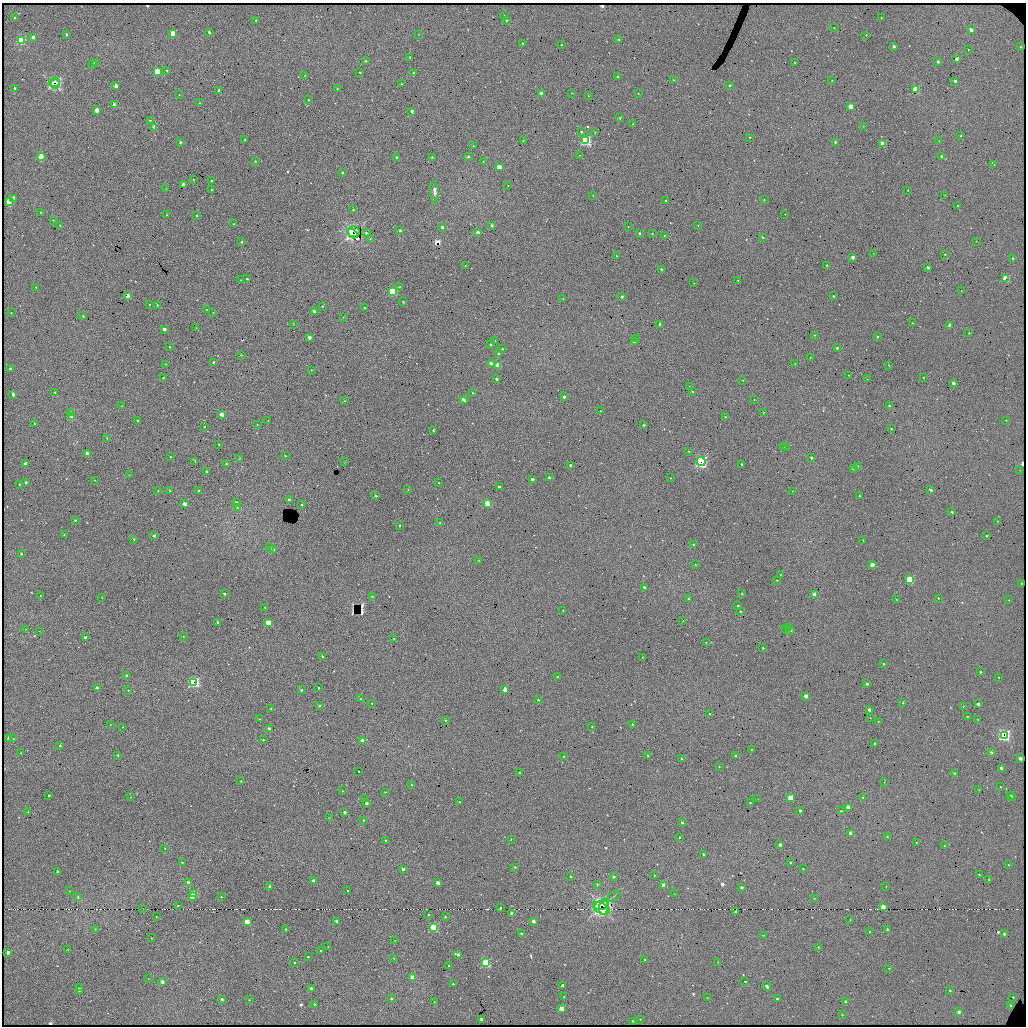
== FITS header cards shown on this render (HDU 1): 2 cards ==
NAXIS1  =                 2048 / length of data axis 1
NAXIS2  =                 2048 / length of data axis 2

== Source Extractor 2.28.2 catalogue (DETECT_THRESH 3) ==
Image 2048 x 2048 px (HDU 1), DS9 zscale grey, zoomed out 1/2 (1 PNG px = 2 x 2 image px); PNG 1028 x 1028 px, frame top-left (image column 1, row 2047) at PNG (2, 3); each listed source drawn as its Kron ellipse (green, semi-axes under 4 px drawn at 4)
Background 7000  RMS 8.9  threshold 26.7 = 3 sigma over >= 5 px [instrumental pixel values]
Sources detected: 776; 52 cannot appear on this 1/2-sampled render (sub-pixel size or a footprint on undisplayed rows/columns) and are neither listed nor drawn; of the other 724, the 500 brightest by FLUX_AUTO listed and drawn (224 fainter detections omitted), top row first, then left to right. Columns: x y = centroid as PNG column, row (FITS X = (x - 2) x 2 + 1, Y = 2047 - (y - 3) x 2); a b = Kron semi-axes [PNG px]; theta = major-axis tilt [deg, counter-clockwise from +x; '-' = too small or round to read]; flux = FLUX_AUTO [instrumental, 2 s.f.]
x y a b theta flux
504 15 3 2 - 1100
14 18 3 2 - 1400
881 18 2 1 - 800
256 20 3 2 - 1600
506 20 2 2 - 3400
834 28 2 1 - 860
971 30 2 2 - 16000
209 32 2 2 - 4900
173 33 3 3 - 7500
66 34 3 3 - 2800
418 35 2 2 - 810
866 35 2 2 - 960
33 37 3 3 - 6700
21 40 3 3 - 140000
619 40 2 2 - 6500
522 43 2 2 - 1600
561 45 2 2 - 1700
894 46 2 2 - 8300
1021 47 2 2 - 2100
968 50 2 2 - 960
410 57 2 2 - 1300
957 59 2 2 - 12000
366 61 4 4 - 1700
795 62 2 2 - 2000
938 62 2 2 - 5000
95 63 3 2 - 3700
93 64 3 2 - 2300
167 71 3 2 - 1400
157 72 3 3 - 63000
360 72 2 2 - 2100
413 73 2 2 - 1400
305 76 3 2 - 1300
617 76 2 2 - 2100
674 80 2 2 - 1100
832 80 2 2 - 840
955 81 2 2 - 4900
54 82 5 4 - 250000
55 84 5 2 - 170000
401 84 2 2 - 2000
730 85 2 2 - 2500
116 86 3 2 - 10000
15 88 3 3 - 3500
337 89 3 2 - 1600
219 90 3 2 - 5400
915 90 3 3 - 70000
572 93 3 2 - 1300
638 93 2 2 - 1300
541 94 3 2 - 15000
179 95 2 2 - 860
588 95 3 2 - 1200
308 99 3 2 - 990
199 103 3 2 - 1100
114 105 3 3 - 13000
851 107 3 2 - 18000
97 110 3 3 - 17000
412 111 2 2 - 5800
620 118 2 2 - 2500
150 120 2 1 - 5700
633 124 2 2 - 1400
863 126 3 2 - 930
154 127 4 2 - 5000
581 132 3 3 - 4400
595 132 2 2 - 1400
961 136 3 2 - 1500
750 137 2 2 - 1300
245 140 2 2 - 1800
523 140 2 2 - 1100
586 140 4 3 - 240000
939 141 2 2 - 1000
180 142 3 2 - 3600
835 142 2 2 - 2100
883 144 3 3 - 74000
473 146 2 2 - 1400
579 155 2 2 - 850
41 157 4 3 - 37000
397 157 2 2 - 3300
432 157 2 2 - 1500
468 157 2 2 - 2400
942 157 2 2 - 13000
255 161 3 2 - 1400
483 161 2 1 - 920
994 165 2 2 - 940
499 167 3 2 - 35000
342 173 2 2 - 4300
193 179 2 2 - 1100
212 181 2 2 - 3700
183 184 3 2 - 13000
508 186 2 2 - 1500
166 189 2 2 - 870
211 189 2 2 - 1700
908 190 2 2 - 1100
435 192 11 4 -89 8300
945 195 2 2 - 1000
593 196 2 2 - 870
14 198 4 3 - 11000
764 200 2 2 - 1300
666 201 2 2 - 2700
9 202 4 3 - 51000
958 206 2 2 - 1700
353 210 3 2 - 2200
41 212 3 2 - 1300
785 214 2 1 - 820
167 215 2 2 - 1600
197 215 2 2 - 1200
53 220 2 2 - 830
233 224 2 1 - 910
492 225 2 2 - 5600
698 225 2 2 - 1100
60 226 3 2 - 1500
628 226 2 2 - 910
442 227 2 2 - 4200
400 230 2 2 - 3400
353 232 6 5 - 290000
478 232 2 2 - 9600
366 233 3 3 - 3200
639 233 2 2 - 3300
652 233 2 2 - 1100
353 234 5 3 - 180000
665 236 2 2 - 1400
763 237 3 2 - 1400
370 238 2 2 - 890
976 241 2 1 - 880
241 242 2 2 - 2800
873 253 2 2 - 1100
945 254 2 2 - 1700
617 256 2 2 - 1200
853 257 2 2 - 14000
1013 258 2 2 - 3600
827 265 2 2 - 2000
465 266 2 1 - 990
928 267 2 2 - 6900
662 270 2 2 - 3200
1006 278 3 3 - 28000
247 279 2 2 - 2200
241 280 2 1 - 820
738 280 2 2 - 1100
694 283 2 1 - 940
36 287 2 2 - 900
400 287 3 3 - 1600
392 291 3 3 - 160000
961 291 2 2 - 850
128 296 3 2 - 5000
833 296 2 2 - 2700
622 297 2 2 - 4500
563 298 2 1 - 1100
403 302 3 2 - 1200
149 304 2 2 - 1100
157 305 2 2 - 1600
322 306 2 2 - 1400
365 308 2 2 - 1400
207 309 2 2 - 880
314 312 3 3 - 5200
11 313 2 2 - 1000
213 313 2 2 - 950
83 316 2 2 - 1800
343 317 2 2 - 1300
913 323 2 1 - 990
293 324 2 2 - 1100
660 324 2 2 - 4500
950 325 2 2 - 11000
196 328 2 2 - 880
164 329 2 2 - 10000
969 333 2 2 - 1200
814 335 2 2 - 870
309 337 2 2 - 11000
877 337 2 2 - 2100
637 339 3 3 - 1100
495 340 3 2 - 1000
634 342 2 2 - 15000
490 344 2 2 - 2600
169 347 3 2 - 2000
837 348 2 2 - 4600
502 349 2 2 - 2300
499 354 2 2 - 3800
241 355 2 2 - 900
810 358 2 2 - 960
214 362 2 2 - 8200
795 363 2 2 - 1400
165 364 3 2 - 1500
491 364 3 2 - 29000
498 365 3 2 - 39000
889 365 3 2 - 820
10 369 2 2 - 3100
311 370 2 2 - 840
849 375 2 2 - 830
163 378 2 2 - 1600
923 378 2 2 - 1100
496 379 2 2 - 5500
867 379 2 2 - 830
743 380 2 2 - 1100
953 383 2 2 - 9100
689 386 3 2 - 1100
55 392 3 3 - 2600
693 392 2 2 - 1500
473 393 2 2 - 1800
13 394 3 2 - 5800
564 397 2 2 - 6800
464 400 4 2 - 9900
754 400 2 2 - 970
345 401 2 2 - 860
122 406 2 2 - 1400
890 406 2 2 - 3400
601 411 2 2 - 1800
71 412 4 3 - 1900
763 412 2 2 - 930
222 414 3 2 - 23000
72 417 3 3 - 21000
726 417 2 2 - 2600
138 420 2 2 - 1500
1006 420 2 2 - 890
268 421 2 2 - 950
34 423 2 2 - 1700
257 425 2 2 - 1200
643 425 2 2 - 2500
204 427 2 2 - 1200
891 429 2 2 - 1500
434 430 3 3 - 1800
107 438 3 2 - 1300
219 444 2 2 - 1700
783 447 3 2 - 970
786 448 3 2 - 810
689 451 2 2 - 1600
87 453 3 2 - 8000
285 456 2 2 - 1500
170 457 2 1 - 940
239 458 3 2 - 2000
811 458 3 2 - 5000
195 461 3 3 - 1900
345 462 3 2 - 810
701 462 4 4 - 280000
25 464 3 2 - 8400
226 464 2 2 - 6000
742 464 2 2 - 3900
570 465 2 2 - 4400
857 467 2 2 - 7800
854 468 2 2 - 8400
1020 470 3 2 - 1000
206 471 2 2 - 3600
129 475 2 2 - 1000
549 477 2 2 - 5300
671 478 2 2 - 1000
532 479 2 2 - 5600
95 480 2 2 - 960
26 482 2 2 - 3300
439 483 2 2 - 880
19 484 2 2 - 1500
499 487 2 2 - 4800
169 490 3 2 - 1800
408 490 2 2 - 1100
931 490 3 2 - 5500
158 491 2 2 - 1000
198 491 2 2 - 1600
792 491 2 2 - 810
376 496 2 2 - 3700
860 496 2 2 - 2500
289 500 2 2 - 5900
236 503 2 2 - 3700
185 504 3 3 - 19000
488 504 3 3 - 75000
302 505 2 2 - 2800
237 507 3 2 - 1500
952 512 2 2 - 2600
75 520 2 2 - 2100
997 521 2 2 - 1200
440 523 2 2 - 1100
400 525 2 2 - 1600
64 535 2 2 - 840
154 536 2 2 - 4200
986 536 2 2 - 1900
134 539 2 2 - 1900
863 540 3 2 - 1400
693 544 2 2 - 1800
270 547 3 2 - 4300
273 550 3 2 - 27000
21 554 3 3 - 2400
479 560 2 2 - 810
695 565 2 2 - 950
872 565 3 2 - 22000
780 574 2 2 - 1100
910 579 3 3 - 120000
777 580 2 2 - 1100
1021 583 2 2 - 1600
644 587 2 2 - 3800
224 594 2 2 - 4000
742 594 2 2 - 1700
814 594 3 2 - 16000
41 595 2 2 - 1100
102 597 2 2 - 960
372 597 2 2 - 1100
938 598 2 2 - 920
689 599 3 3 - 1800
897 600 3 2 - 900
1009 600 3 2 - 1000
738 606 2 2 - 3000
265 607 2 2 - 1500
563 610 2 2 - 1400
740 611 2 2 - 2300
683 621 2 2 - 880
218 622 2 2 - 3700
268 622 3 3 - 40000
788 627 3 2 - 2500
786 628 2 2 - 890
25 629 3 2 - 840
791 630 3 2 - 1800
39 631 3 2 - 990
183 637 2 2 - 890
85 638 2 2 - 8700
394 638 2 2 - 1300
706 643 2 2 - 1100
763 648 2 2 - 1700
322 657 2 2 - 4200
643 657 2 2 - 1100
884 664 2 2 - 2100
980 672 3 3 - 3000
126 675 3 2 - 3100
557 677 2 2 - 1300
999 677 2 2 - 1200
194 682 4 3 - 250000
867 684 2 2 - 5100
97 688 2 2 - 12000
318 688 2 2 - 1500
128 690 2 2 - 1600
301 690 2 2 - 2900
505 690 3 2 - 17000
806 696 3 2 - 16000
361 699 2 2 - 1200
538 700 2 2 - 1700
372 703 2 2 - 890
903 703 3 2 - 1400
978 704 2 2 - 7000
319 706 2 2 - 3700
963 706 2 2 - 830
271 709 2 2 - 1500
869 710 3 2 - 4800
710 714 2 2 - 1400
967 716 3 2 - 1300
870 718 3 2 - 870
260 719 2 2 - 840
445 720 3 2 - 1900
978 720 2 2 - 1600
878 721 3 2 - 1300
110 724 2 2 - 1000
632 724 2 2 - 1400
592 726 2 2 - 1400
122 727 3 2 - 1100
269 729 2 2 - 7500
1004 735 4 4 - 340000
8 739 2 2 - 5000
14 739 2 2 - 930
263 740 2 2 - 2100
363 741 3 2 - 19000
875 743 3 2 - 2900
60 746 2 2 - 1700
752 750 2 2 - 1900
991 752 2 2 - 2200
20 753 2 2 - 960
118 755 3 2 - 1700
648 755 2 2 - 1700
564 756 2 2 - 1300
736 756 2 2 - 2600
1020 758 3 2 - 7900
682 759 2 2 - 5600
719 767 2 2 - 1100
1002 768 3 2 - 11000
359 771 2 2 - 1300
519 772 2 2 - 1800
955 773 3 2 - 2400
241 781 2 2 - 1400
884 782 3 2 - 850
412 785 3 2 - 1700
1000 787 3 2 - 1200
979 790 4 2 - 1200
343 791 2 2 - 890
385 792 3 2 - 1200
49 795 2 2 - 3700
1011 795 3 3 - 2000
131 797 2 2 - 860
863 797 3 2 - 1400
1013 797 3 2 - 1100
790 798 3 3 - 41000
364 799 2 2 - 960
758 799 2 2 - 830
459 802 2 2 - 1200
367 803 2 2 - 7100
750 803 2 2 - 1600
848 807 3 2 - 14000
800 811 2 2 - 5500
841 811 4 2 - 1700
28 812 2 2 - 960
345 812 2 2 - 6000
329 818 2 2 - 910
363 820 2 2 - 1900
682 822 2 2 - 3800
851 833 3 3 - 21000
679 837 2 2 - 1700
887 837 3 2 - 2100
511 839 3 2 - 1100
386 841 2 2 - 2300
917 842 3 2 - 1200
780 845 3 2 - 9600
944 846 2 2 - 1100
164 848 2 2 - 1000
703 854 3 2 - 2900
182 862 2 2 - 1400
791 863 3 2 - 2900
1009 865 2 2 - 1500
515 867 2 2 - 2200
403 869 2 2 - 6700
803 869 2 2 - 1400
58 871 2 2 - 3800
654 875 2 2 - 1100
979 875 3 2 - 1900
570 876 2 2 - 1500
614 877 3 3 - 3900
989 879 3 2 - 1800
314 881 3 2 - 17000
188 882 2 2 - 5100
437 883 3 2 - 12000
597 884 3 2 - 2000
664 885 3 2 - 25000
886 886 3 2 - 800
270 887 2 2 - 11000
742 887 2 2 - 4900
347 890 2 2 - 1800
69 891 2 1 - 830
194 893 3 3 - 82000
674 894 3 2 - 910
614 896 7 2 33 2500
78 897 3 3 - 1600
192 897 3 2 - 10000
222 897 2 2 - 1200
814 898 3 2 - 810
602 905 7 4 10 100000
178 906 2 2 - 1500
604 907 8 4 85 130000
883 907 3 3 - 26000
500 908 3 2 - 1700
601 908 9 5 -25 160000
143 909 2 2 - 990
735 911 2 2 - 2000
512 914 3 2 - 19000
428 915 3 2 - 1200
156 917 2 1 - 950
445 917 2 2 - 1800
850 920 3 2 - 890
336 921 2 2 - 7700
533 921 3 2 - 9900
247 922 3 3 - 44000
434 928 3 3 - 150000
95 929 3 3 - 1100
286 929 2 2 - 3000
887 929 3 2 - 3400
869 932 3 2 - 860
521 934 2 2 - 4800
1004 934 3 2 - 3400
763 935 3 2 - 890
151 938 2 1 - 1000
395 941 3 2 - 1200
328 946 2 1 - 870
818 947 3 2 - 930
68 949 2 2 - 940
321 951 2 2 - 2400
8 952 2 2 - 11000
458 954 3 2 - 5300
308 957 2 2 - 3100
394 958 2 2 - 1100
645 960 3 2 - 1200
295 962 2 2 - 2800
718 962 3 3 - 1300
486 963 3 3 - 140000
449 966 2 2 - 1800
889 968 2 2 - 1300
413 977 3 3 - 34000
148 979 3 2 - 1000
745 981 2 2 - 1800
162 982 3 2 - 10000
453 984 3 2 - 2100
563 986 3 3 - 5400
767 986 4 3 - 6000
79 988 3 3 - 4400
311 989 3 2 - 14000
79 990 3 3 - 3800
950 990 3 3 - 1400
564 997 2 2 - 2000
1013 997 2 2 - 1400
391 998 3 2 - 3300
708 998 2 2 - 1200
222 999 2 2 - 5200
777 999 3 3 - 3200
249 1000 2 2 - 1600
434 1002 2 2 - 930
846 1002 3 3 - 8200
315 1004 2 2 - 2400
1011 1005 3 2 - 3800
562 1008 3 3 - 32000
959 1012 3 2 - 7000
842 1014 3 2 - 840
482 1019 3 2 - 11000
640 1019 2 2 - 940
633 1021 2 2 - 2400
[224 fainter detections neither listed nor drawn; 52 sub-pixel or undisplayed-footprint detections neither listed nor drawn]

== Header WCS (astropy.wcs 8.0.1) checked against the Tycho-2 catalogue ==
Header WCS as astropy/WCSLIB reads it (CRVAL/CRPIX/CD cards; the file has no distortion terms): RA---TAN/DEC--TAN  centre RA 19:38:48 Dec +35:11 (294.70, +35.19 deg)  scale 0.304 arcsec/px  FOV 10.4' x 10.4'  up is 0 deg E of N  parity normal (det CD < 0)
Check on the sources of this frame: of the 60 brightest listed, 8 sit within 2.0 arcsec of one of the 10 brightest Tycho-2 stars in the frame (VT <= 12.26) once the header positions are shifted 4.48 arcsec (4.02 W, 1.97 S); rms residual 1.28 arcsec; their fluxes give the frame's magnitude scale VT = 23.40 - 2.5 log10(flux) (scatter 1.02 mag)
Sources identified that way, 6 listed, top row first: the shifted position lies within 2.0 arcsec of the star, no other Tycho-2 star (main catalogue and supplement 1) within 4.0 arcsec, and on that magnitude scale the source's flux lands within +1.5 / -3 mag of the star's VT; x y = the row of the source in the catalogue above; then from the Tycho-2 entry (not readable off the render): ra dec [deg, ICRS J2000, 3 dp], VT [Tycho-2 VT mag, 2 dp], TYC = Tycho-2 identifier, HIP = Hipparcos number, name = IAU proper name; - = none
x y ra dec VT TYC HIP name
21 40 294.801 +35.269 10.45 2664-941-1 - -
157 72 294.773 +35.264 11.66 2664-933-1 - -
1006 278 294.597 +35.229 11.20 2663-608-1 - -
910 579 294.618 +35.178 10.56 2663-404-1 - -
268 622 294.750 +35.171 11.98 2664-583-1 - -
194 682 294.766 +35.161 11.18 2664-1162-1 - -